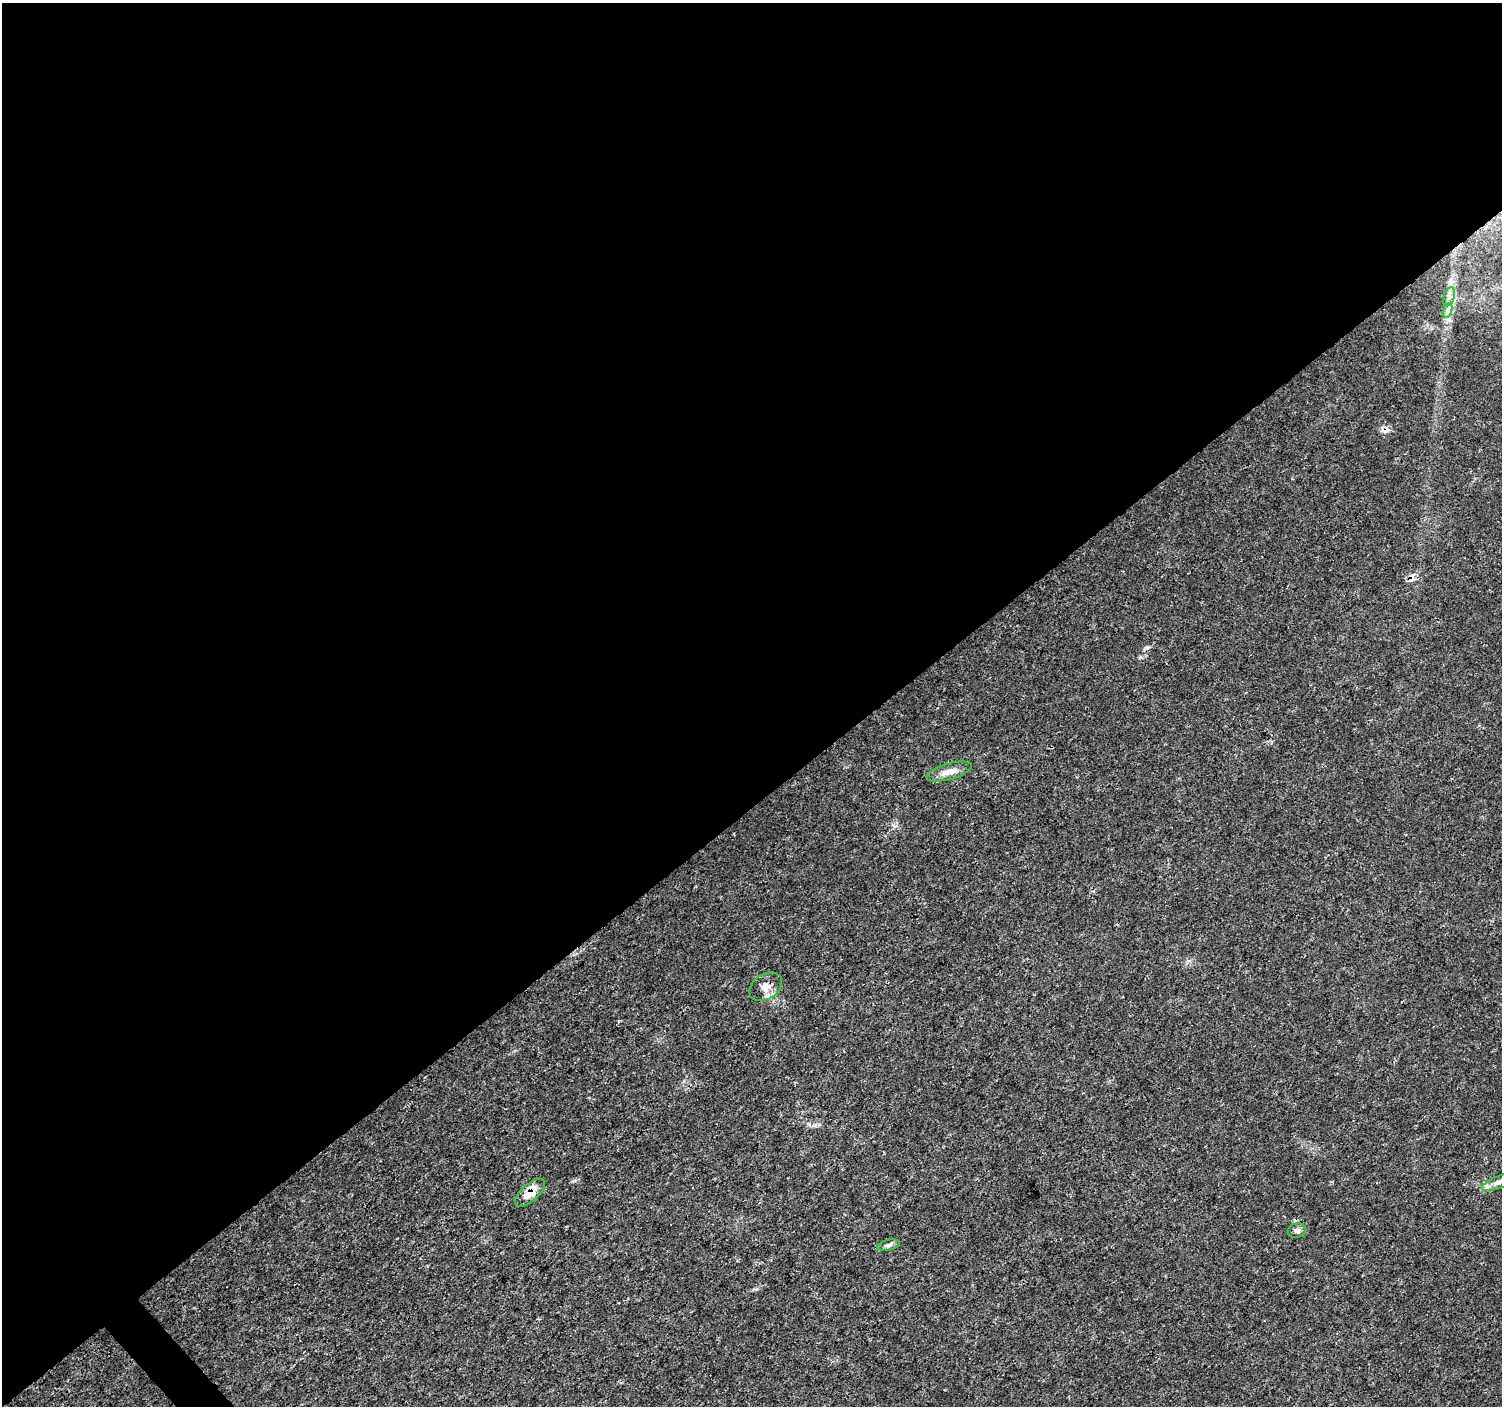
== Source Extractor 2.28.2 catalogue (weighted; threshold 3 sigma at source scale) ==
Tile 2 of 4 x 4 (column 2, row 1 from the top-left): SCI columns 1507-3006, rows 4420-5823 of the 6007 x 5966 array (HDU 1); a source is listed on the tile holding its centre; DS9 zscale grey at full resolution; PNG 1504 x 1408 px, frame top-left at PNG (2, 3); each listed source drawn as its Kron ellipse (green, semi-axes under 4 px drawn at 4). Shown black and unused: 58% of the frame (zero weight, under 3 of 4 exposures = <1% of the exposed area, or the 3 px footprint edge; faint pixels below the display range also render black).
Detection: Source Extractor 2.28.2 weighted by HDU 2 'WHT'; one run over the whole footprint, this tile lists its part. Background 0.00477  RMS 0.0014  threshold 0.00631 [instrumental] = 3 sigma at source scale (4.5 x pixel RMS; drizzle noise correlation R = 1.50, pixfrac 1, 0.0396/0.0396 arcsec/px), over >= 5 px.
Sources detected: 10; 2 cosmic-ray / hot-pixel residue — neither listed nor drawn; the other 8 listed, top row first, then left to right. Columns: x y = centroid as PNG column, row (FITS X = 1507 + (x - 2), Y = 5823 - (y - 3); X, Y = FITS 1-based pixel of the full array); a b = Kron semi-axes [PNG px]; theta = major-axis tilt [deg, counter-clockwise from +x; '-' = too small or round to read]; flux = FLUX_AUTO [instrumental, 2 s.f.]
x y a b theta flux
1449 297 10 5 72 0.63
1448 310 7 4 72 0.45
949 772 23 8 16 1.5
766 987 18 12 34 1.4
1499 1182 19 6 22 0.9
530 1193 18 8 42 2
1297 1231 9 7 14 0.47
889 1245 11 5 13 0.43
Overlapping masked pixels (flux is a lower limit): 1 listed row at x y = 530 1193
Isophote crosses this tile's border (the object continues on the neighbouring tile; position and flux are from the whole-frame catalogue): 1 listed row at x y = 1499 1182